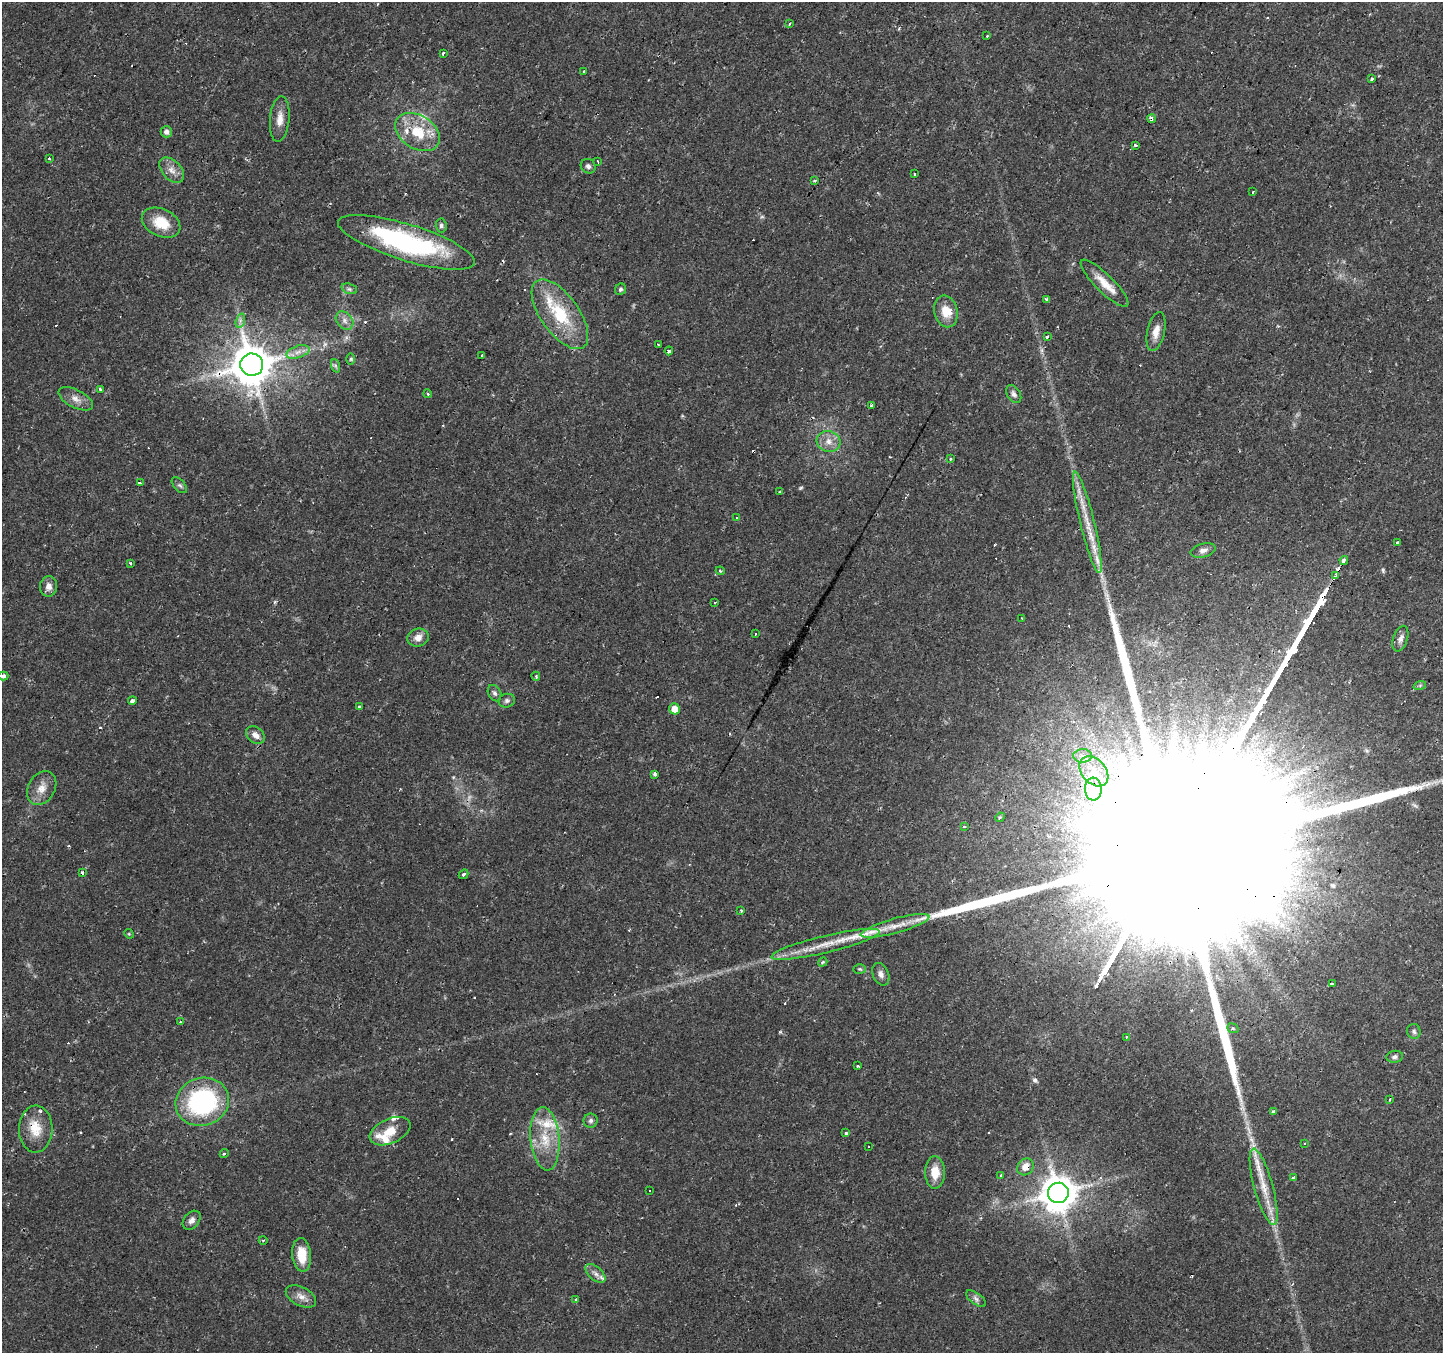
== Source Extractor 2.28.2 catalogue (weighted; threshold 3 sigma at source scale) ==
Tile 10 of 4 x 4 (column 2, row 3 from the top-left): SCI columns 1441-2881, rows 1546-2896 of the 5765 x 5860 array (HDU 1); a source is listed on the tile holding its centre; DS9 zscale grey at full resolution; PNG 1445 x 1355 px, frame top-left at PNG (2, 2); each listed source drawn as its Kron ellipse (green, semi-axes under 4 px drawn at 4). Shown black and unused: <1% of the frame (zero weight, under 2 of 3 exposures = <1% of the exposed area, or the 3 px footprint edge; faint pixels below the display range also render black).
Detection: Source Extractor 2.28.2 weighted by HDU 2 'WHT'; one run over the whole footprint, this tile lists its part. Background 0.0271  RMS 0.003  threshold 0.0136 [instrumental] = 3 sigma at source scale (4.5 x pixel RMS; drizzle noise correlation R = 1.50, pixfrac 1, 0.0396/0.0396 arcsec/px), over >= 5 px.
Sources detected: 165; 2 too faint to see at this stretch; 1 inside a brighter object's white glare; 29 cosmic-ray / hot-pixel residue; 2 long thin detections or spike segments (spike, bleed or trail) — neither listed nor drawn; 13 inside a brighter listed object's ellipse — not listed separately; the other 118 listed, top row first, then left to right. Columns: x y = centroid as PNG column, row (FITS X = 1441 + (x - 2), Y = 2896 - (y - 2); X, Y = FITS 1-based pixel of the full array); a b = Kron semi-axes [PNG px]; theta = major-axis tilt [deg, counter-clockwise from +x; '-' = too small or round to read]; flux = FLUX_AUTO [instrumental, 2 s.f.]
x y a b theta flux
789 24 4 2 - 0.31
987 36 4 2 - 0.43
443 53 4 3 - 1.2
584 71 3 3 - 1.3
1372 79 3 3 - 0.91
280 119 23 9 85 3.5
1152 119 4 3 - 6.6
166 132 6 5 - 1.2
417 132 24 16 -32 11
1136 145 3 3 - 1.4
49 159 3 3 - 0.86
598 161 3 2 - 0.44
588 166 8 7 - 0.98
172 170 15 9 -47 2.6
914 174 3 2 - 0.61
815 180 3 3 - 0.67
1253 192 3 3 - 1
161 223 20 13 -25 7.8
441 225 7 5 -85 0.7
406 242 71 18 -17 49
1104 283 32 9 -45 5.2
349 289 8 5 -20 0.67
620 289 6 5 - 0.8
1046 299 3 3 - 1.1
946 311 16 11 -77 5.3
560 314 41 19 -54 17
240 321 7 4 72 0.81
345 321 10 7 -48 1.5
1156 331 20 8 77 3.5
1047 337 4 3 - 0.67
658 345 4 3 - 0.29
669 351 4 3 - 1.1
298 352 12 6 19 1.8
482 355 3 2 - 0.44
351 359 6 4 89 0.47
252 365 11 11 - 1200
336 366 7 4 -70 0.59
101 389 4 3 - 1.9
428 394 4 3 - 0.32
1014 394 10 6 -57 1.1
76 399 19 9 -27 2.7
872 405 3 3 - 0.37
829 441 12 10 -15 2.9
950 459 3 2 - 0.35
140 483 4 3 - 0.71
179 485 9 5 -48 0.73
779 492 3 2 - 0.24
737 518 3 3 - 0.69
1087 522 52 7 -76 8.4
1398 542 3 3 - 6.8
1203 550 13 7 15 1.4
1344 561 4 3 - 2
130 563 3 3 - 0.74
720 571 4 4 - 0.37
1336 576 4 3 - 230
49 586 10 8 87 2.1
715 602 3 2 - 0.47
1022 618 3 3 - 1
755 634 3 3 - 0.75
418 638 11 9 15 2.6
1400 639 13 7 72 1.5
3 676 5 4 - 0.84
536 676 4 3 - 0.58
1420 685 6 4 19 0.49
495 693 8 6 -64 0.88
132 701 4 4 - 2.4
507 701 8 7 - 0.85
359 706 3 3 - 0.88
675 709 5 5 - 3.8
255 735 10 8 -39 1.9
1083 756 9 7 1 1.9
1094 771 17 12 -49 5.8
655 775 3 3 - 10
42 788 18 13 60 3.6
1093 789 11 8 -87 3.1
1000 817 5 4 - 0.41
964 826 4 3 - 0.47
82 872 3 3 - 1.1
463 874 5 3 - 0.5
741 911 3 3 - 1.4
895 926 35 7 16 4.8
129 934 5 4 - 0.32
825 944 55 8 13 9
823 962 5 3 - 0.38
860 969 6 5 - 0.55
881 974 12 8 -66 1.5
1332 984 4 3 - 1.7
180 1022 3 2 - 0.35
1233 1028 6 4 -22 0.56
1414 1031 7 7 - 0.85
1126 1037 3 2 - 0.33
1395 1057 8 6 8 0.92
858 1066 3 3 - 1.7
1389 1100 4 2 - 0.44
202 1102 27 24 19 44
1273 1111 3 3 - 2.1
591 1121 7 7 - 0.88
36 1129 23 17 89 6.6
390 1131 21 12 24 6.2
846 1133 3 3 - 0.9
545 1139 32 14 -85 9.8
1305 1143 3 2 - 0.34
869 1146 3 2 - 0.29
224 1154 5 3 - 0.42
1025 1167 9 7 53 3.2
935 1172 16 10 89 4.9
1001 1176 4 3 - 0.88
1294 1177 4 3 - 2
1264 1187 39 9 -75 7.7
650 1191 3 2 - 0.53
1058 1193 10 10 - 830
192 1220 11 7 51 1.6
263 1240 4 3 - 0.28
302 1255 17 9 -85 6.7
595 1273 12 6 -41 1.5
301 1296 16 9 -27 2.5
976 1299 12 5 -35 1.1
576 1300 4 3 - 0.77
Overlapping masked pixels (flux is a lower limit): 11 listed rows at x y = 1152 119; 252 365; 1087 522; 1344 561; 1336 576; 1093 789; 825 944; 202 1102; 36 1129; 1025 1167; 1058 1193
Isophote crosses this tile's border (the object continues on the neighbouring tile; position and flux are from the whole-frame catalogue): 1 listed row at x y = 3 676
Unlisted compact peaks at least as high as the median listed source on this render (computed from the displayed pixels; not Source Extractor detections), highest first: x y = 780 1032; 801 488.